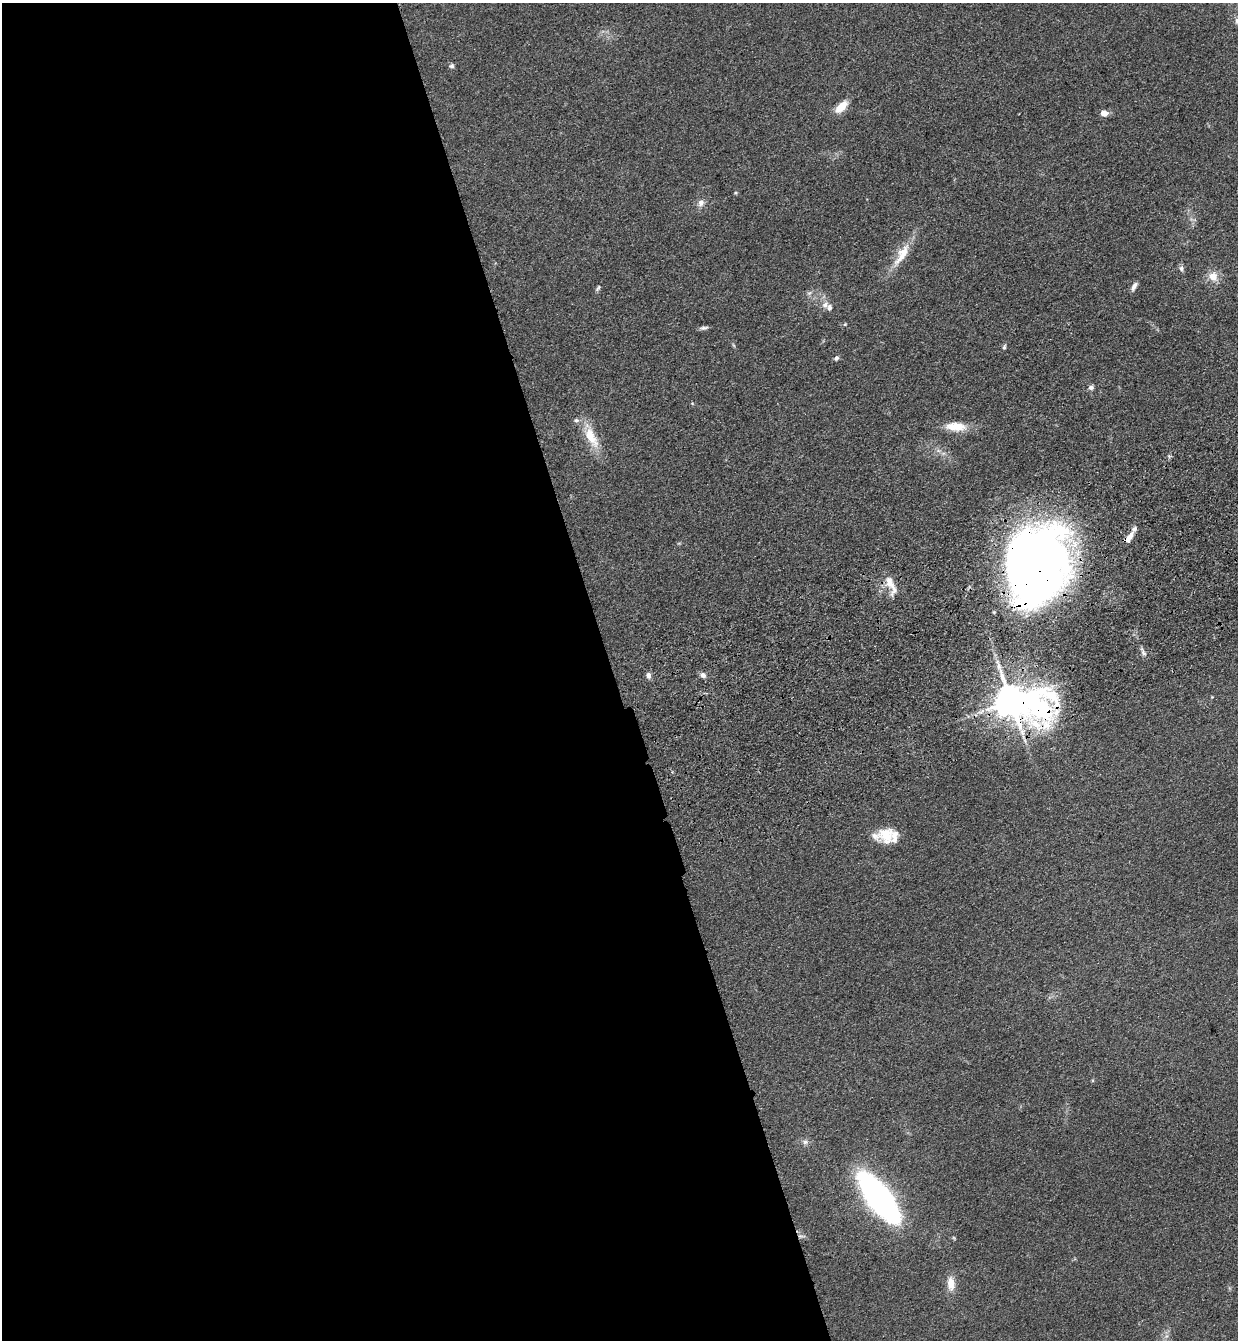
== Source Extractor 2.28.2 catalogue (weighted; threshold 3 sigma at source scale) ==
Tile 9 of 4 x 4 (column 1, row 3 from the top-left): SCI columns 201-1436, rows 1452-2789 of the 5469 x 5580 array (HDU 1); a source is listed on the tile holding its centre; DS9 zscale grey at full resolution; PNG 1240 x 1342 px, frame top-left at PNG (2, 3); no overlay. Shown black and unused: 50% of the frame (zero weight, under 3 of 4 exposures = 6% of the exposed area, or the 3 px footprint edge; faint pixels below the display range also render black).
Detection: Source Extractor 2.28.2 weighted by HDU 2 'WHT'; one run over the whole footprint, this tile lists its part. Background 0.157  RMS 0.01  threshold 0.045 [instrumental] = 3 sigma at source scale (4.5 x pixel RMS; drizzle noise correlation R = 1.50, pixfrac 1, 0.05/0.05 arcsec/px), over >= 5 px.
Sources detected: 38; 2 inside a brighter object's white glare — not listed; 4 inside a brighter listed object's ellipse — not listed separately; the other 32 listed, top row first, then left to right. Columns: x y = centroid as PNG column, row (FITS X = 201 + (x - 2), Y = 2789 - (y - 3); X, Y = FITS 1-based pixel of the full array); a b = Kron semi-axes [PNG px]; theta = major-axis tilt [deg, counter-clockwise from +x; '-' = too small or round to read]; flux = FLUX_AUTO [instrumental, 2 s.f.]
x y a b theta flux
451 66 7 6 - 2.3
841 106 16 8 45 15
1104 113 8 6 -1 7.1
735 193 5 4 - 1.1
701 203 9 8 - 5.2
902 255 39 12 58 22
1181 268 8 6 -89 2.9
1213 276 12 11 - 12
1134 286 12 5 61 4
598 288 10 4 63 1.9
825 305 10 8 52 5.8
845 324 5 4 - 1
704 328 11 5 11 2.6
1004 347 7 4 79 1.8
836 358 6 6 - 2.4
1091 387 6 6 - 3
956 426 29 12 -3 19
591 437 37 13 -65 24
1129 538 16 6 57 9.9
1036 565 79 57 81 850
890 582 29 9 -77 14
1143 652 12 5 -63 3.5
648 675 8 6 -76 4.1
703 675 9 7 -43 3.5
1011 701 10 8 -72 2400
887 836 20 20 - 21
805 1142 8 6 -13 3.3
879 1198 37 14 -53 460
802 1236 11 2 0 1.6
954 1238 6 3 -71 1
951 1284 19 10 -87 12
1166 1336 7 5 45 2.5
Overlapping masked pixels (flux is a lower limit): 3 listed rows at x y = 1129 538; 1036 565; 1011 701